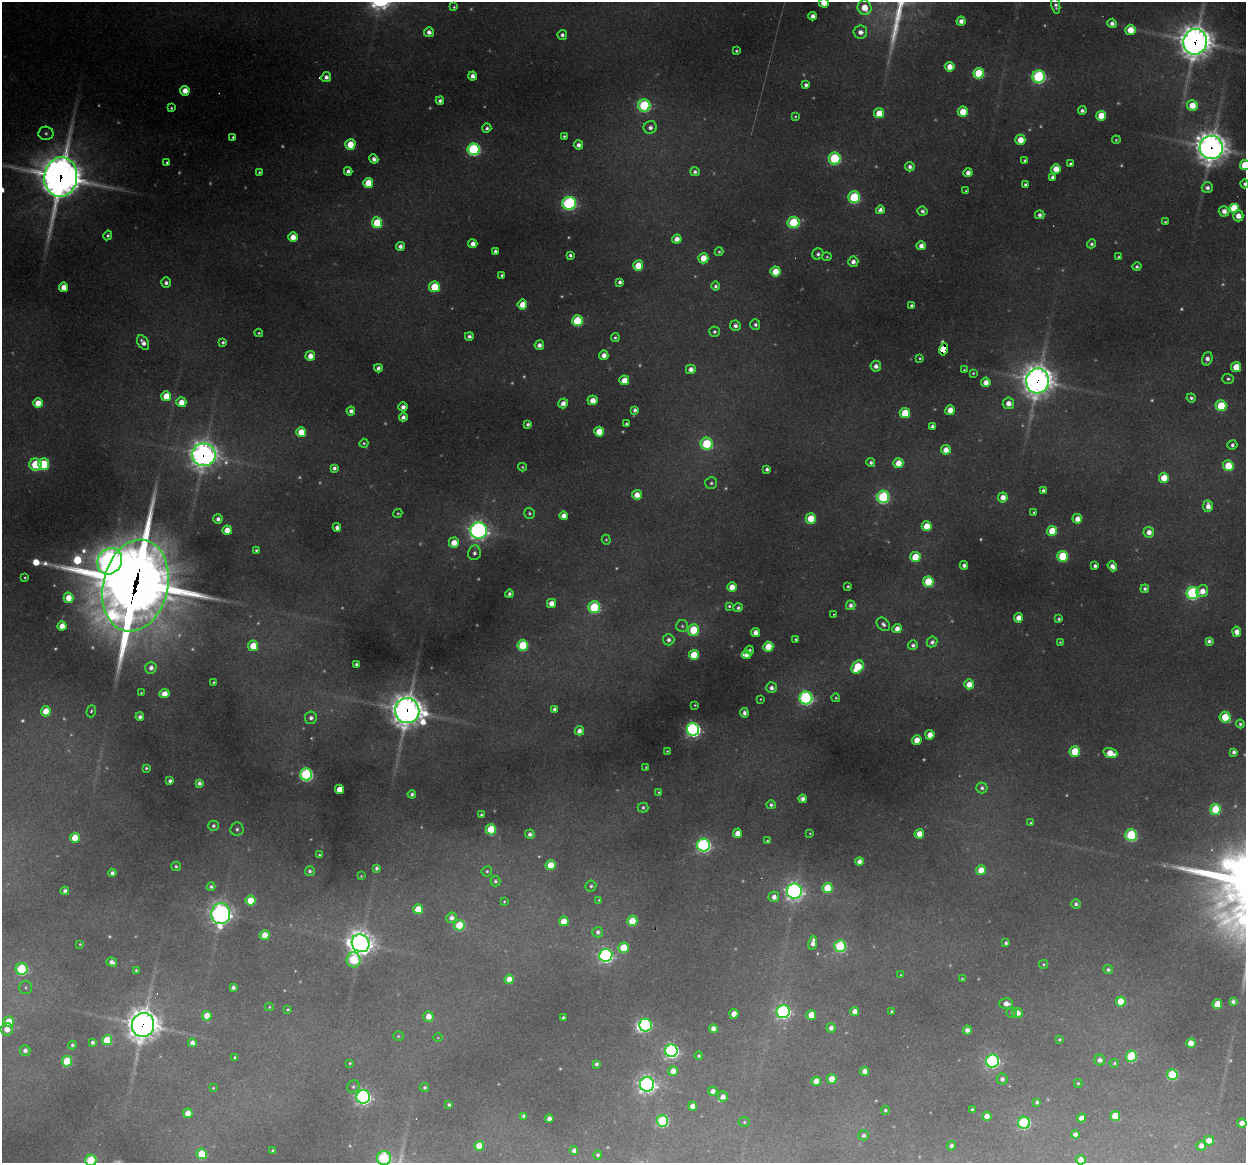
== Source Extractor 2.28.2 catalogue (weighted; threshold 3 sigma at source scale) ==
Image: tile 10 of 4 x 4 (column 2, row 3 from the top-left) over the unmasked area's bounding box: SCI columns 1245-2488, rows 1277-2437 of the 4975 x 4996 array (HDU 1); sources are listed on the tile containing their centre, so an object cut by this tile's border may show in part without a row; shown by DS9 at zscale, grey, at full resolution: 1 PNG px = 1 image px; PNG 1248 x 1165 px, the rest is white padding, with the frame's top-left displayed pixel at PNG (2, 2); every listed detection drawn as its Kron ellipse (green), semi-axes under 4 PNG px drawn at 4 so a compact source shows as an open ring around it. <1% of this frame is shown black and not used: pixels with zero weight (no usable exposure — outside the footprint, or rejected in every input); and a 3 px margin inside the footprint's outer edge (the drizzle kernel's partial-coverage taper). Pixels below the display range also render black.
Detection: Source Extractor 2.28.2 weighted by HDU 2 'WHT'; one run over the whole footprint, this tile lists its part. Background 0.342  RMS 0.014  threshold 0.0634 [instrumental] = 3 sigma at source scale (4.5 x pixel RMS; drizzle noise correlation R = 1.50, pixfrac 1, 0.05/0.05 arcsec/px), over >= 5 px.
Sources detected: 477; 63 too faint to see at this stretch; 2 inside a brighter object's white glare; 3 cosmic-ray / hot-pixel residue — neither listed nor drawn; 3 inside a brighter listed object's ellipse — not listed separately; the other 406 listed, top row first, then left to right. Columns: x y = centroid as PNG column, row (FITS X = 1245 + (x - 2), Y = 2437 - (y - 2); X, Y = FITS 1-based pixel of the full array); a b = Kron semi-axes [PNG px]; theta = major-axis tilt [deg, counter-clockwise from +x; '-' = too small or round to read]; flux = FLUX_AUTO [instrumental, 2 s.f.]
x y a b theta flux
824 3 5 5 - 28
1056 6 8 4 -80 5.4
454 7 4 4 - 2.4
864 8 7 6 - 34
813 16 4 4 - 10
961 21 4 4 - 11
1112 23 5 4 - 7.9
1130 30 5 5 - 32
429 32 5 5 - 10
860 32 7 6 - 12
562 35 5 4 - 5.9
1195 42 13 11 80 3300
736 51 3 3 - 2.5
950 67 5 5 - 21
979 73 5 5 - 110
473 76 4 4 - 11
1039 76 6 6 - 310
326 77 5 5 - 8.9
806 85 4 4 - 5.5
185 91 5 4 - 21
440 101 4 4 - 5.9
644 105 6 6 - 220
1192 105 5 5 - 34
171 108 3 3 - 2.4
1082 111 4 4 - 6.4
963 112 5 5 - 42
879 113 5 5 - 42
795 116 4 4 - 2
1101 116 5 5 - 47
650 127 7 6 - 8.9
487 128 4 4 - 4.5
46 133 7 6 - 5.3
564 136 3 3 - 2.8
233 137 3 3 - 2.7
1020 140 5 5 - 28
1116 140 4 4 - 2.2
350 144 5 5 - 48
578 145 5 4 - 8.8
1211 147 11 11 - 2600
474 149 6 6 - 270
835 158 6 6 - 200
374 159 5 4 - 8.4
1025 161 4 3 - 3.4
167 163 3 3 - 2.9
1070 164 3 3 - 3
1245 165 5 5 - 82
910 167 5 4 - 6.9
1056 169 5 5 - 25
348 171 4 4 - 7.1
259 172 4 3 - 2.3
695 172 5 4 - 5.1
968 173 4 4 - 12
61 177 20 16 83 5600
1052 177 4 4 - 7
368 183 5 5 - 46
1245 184 4 4 - 4.2
1025 185 4 4 - 5.2
1207 188 5 5 - 7.5
966 191 3 3 - 2
854 197 6 6 - 170
569 203 7 6 - 380
1234 208 5 5 - 68
880 210 4 4 - 11
922 211 5 4 - 5.1
1224 211 5 5 - 15
1040 215 5 4 - 6.2
1238 216 5 5 - 17
793 222 6 5 - 140
1165 222 3 3 - 2.6
377 223 5 5 - 91
108 235 5 4 - 3.8
293 237 5 5 - 22
677 239 4 4 - 14
473 244 4 4 - 14
1091 244 4 4 - 4.5
400 246 4 4 - 8.7
921 246 4 4 - 12
495 251 4 3 - 5
719 252 4 4 - 2.3
818 254 5 5 - 4.7
570 255 4 4 - 4.4
827 257 4 4 - 2
1119 257 4 4 - 2.6
703 258 5 5 - 36
853 262 5 5 - 9.1
638 266 5 5 - 46
1137 267 4 4 - 4.1
775 271 5 5 - 36
502 275 3 3 - 3.3
620 282 4 4 - 5.3
166 283 5 5 - 6.4
715 286 5 4 - 4.8
64 287 4 4 - 22
434 287 5 5 - 76
522 305 5 5 - 28
911 306 4 3 - 4.6
577 321 5 5 - 110
755 325 5 5 - 4.8
735 326 5 5 - 8.2
714 332 5 5 - 3.9
259 333 4 3 - 2.3
469 336 4 4 - 6.2
615 338 4 4 - 3
223 342 4 4 - 4
143 343 8 5 -56 11
539 345 5 5 - 11
943 349 6 4 78 190
604 355 4 4 - 13
310 356 5 4 - 20
920 358 3 3 - 2.2
1207 359 7 5 72 9.7
876 366 5 5 - 10
1236 367 5 5 - 44
378 368 4 4 - 7
691 369 5 4 - 12
964 370 4 3 - 1.9
973 373 4 4 - 2.2
1228 379 6 5 - 3.9
624 380 5 5 - 29
1037 381 12 11 - 2900
986 382 5 4 - 17
166 396 5 5 - 38
1191 398 5 4 - 4.7
593 400 5 4 - 21
181 402 5 5 - 23
38 403 5 4 - 34
563 403 5 4 - 13
1008 403 5 5 - 16
1221 406 5 5 - 91
403 407 4 4 - 11
635 410 4 4 - 6.8
950 410 5 4 - 22
351 411 4 4 - 8.6
905 413 5 5 - 64
403 417 4 4 - 7.4
528 424 4 4 - 5.1
626 424 4 3 - 3.4
932 426 4 4 - 6.3
301 432 5 5 - 33
599 432 5 5 - 36
364 443 5 4 - 2.9
707 444 6 6 - 150
1232 445 5 5 - 5.2
946 450 5 5 - 19
204 455 12 11 - 1500
871 462 4 4 - 4.9
898 463 5 5 - 28
35 464 6 6 - 93
43 464 5 5 - 100
1228 466 5 5 - 53
522 467 4 3 - 2.1
334 468 4 4 - 5.7
767 469 4 4 - 5.3
1164 478 5 5 - 41
711 483 6 6 - 3.7
1043 490 4 3 - 5.2
637 495 5 5 - 21
883 497 6 6 - 250
1003 497 5 5 - 16
1208 506 6 4 -86 15
1034 512 3 3 - 2.1
398 513 5 4 - 2.1
529 513 5 5 - 3.3
564 516 4 4 - 13
811 518 5 5 - 55
218 519 5 4 - 7.3
1077 519 5 5 - 15
927 526 5 5 - 37
337 527 4 4 - 8.7
227 530 4 4 - 27
479 530 8 8 - 810
1052 531 5 5 - 52
1149 532 5 5 - 14
606 540 5 4 - 2.2
454 543 5 5 - 26
256 550 3 3 - 3.1
474 553 7 6 - 6.3
1063 556 5 5 - 110
915 557 5 5 - 59
110 561 14 12 57 1300
964 565 4 4 - 7
1095 566 4 4 - 5.2
1112 566 5 4 - 11
25 577 3 2 - 1.7
928 582 5 5 - 79
135 586 47 32 76 23000
848 586 3 3 - 2.5
732 587 5 4 - 22
1145 589 4 4 - 4.3
1202 591 6 5 - 20
1192 593 6 6 - 310
509 594 4 4 - 5.1
68 598 5 5 - 26
551 604 5 4 - 21
851 605 5 4 - 9
729 606 4 3 - 2.7
594 607 6 6 - 170
738 608 4 4 - 4.6
833 614 3 2 - 1.1
1019 618 5 4 - 18
1059 619 4 4 - 3.6
883 624 7 5 -44 5.6
62 626 4 4 - 21
682 626 6 6 - 3.8
897 629 5 4 - 16
693 630 6 5 - 76
755 632 4 4 - 13
1237 632 5 4 - 14
796 639 3 3 - 2.6
669 640 5 5 - 6.9
1209 641 4 4 - 6.5
932 642 6 5 - 6.1
1060 642 3 3 - 1.7
523 645 5 5 - 110
913 645 5 4 - 6
253 646 5 5 - 41
768 647 5 5 - 48
750 650 4 3 - 3.2
694 655 5 5 - 66
747 655 5 4 - 13
356 664 4 3 - 4.8
858 667 7 5 52 91
151 668 6 5 - 10
214 682 3 3 - 2
969 684 5 5 - 23
771 688 5 5 - 7.7
141 693 3 3 - 1.7
164 694 5 4 - 21
806 698 6 6 - 400
836 698 4 4 - 2.1
761 699 3 2 - 1.4
695 705 3 3 - 1.8
554 709 4 4 - 5
46 711 5 5 - 35
91 711 6 4 73 4.1
407 711 12 12 - 3200
744 713 4 4 - 7.8
140 717 4 4 - 7.9
1225 717 5 5 - 60
311 718 6 6 - 7.3
1240 724 4 4 - 3.4
693 729 6 6 - 530
579 731 4 4 - 11
930 735 5 4 - 20
917 740 5 4 - 26
667 751 3 3 - 1.4
1075 751 5 5 - 61
1234 752 4 4 - 6.7
1110 753 7 5 -17 34
646 767 3 3 - 1.4
146 768 3 3 - 2.6
306 774 6 6 - 310
170 781 4 4 - 5.8
199 783 4 4 - 7.5
982 788 5 5 - 4.9
339 789 5 4 - 36
659 792 4 4 - 2.3
412 794 4 4 - 4.3
803 799 4 4 - 10
771 805 5 4 - 4.3
643 808 5 5 - 4
1215 809 5 5 - 95
481 815 4 3 - 3.1
1031 823 4 3 - 2.3
213 826 5 5 - 4.7
237 829 7 6 - 5.2
491 829 5 5 - 85
737 833 4 4 - 20
810 833 3 3 - 1.4
530 834 5 4 - 7.4
919 834 4 4 - 24
1131 835 6 6 - 190
75 838 5 5 - 41
767 841 4 3 - 2.8
704 845 6 6 - 430
319 855 3 3 - 1.7
859 862 4 4 - 12
551 865 5 5 - 38
176 866 4 4 - 2.8
376 868 4 3 - 4.8
981 870 5 5 - 27
310 871 5 4 - 4
487 871 5 5 - 2.9
112 873 4 4 - 6.5
361 876 3 3 - 1.4
495 881 5 5 - 4.1
591 886 6 5 - 3.7
211 887 4 4 - 4.1
827 888 5 5 - 58
65 891 4 4 - 7.5
794 891 7 7 - 820
774 897 5 5 - 12
251 900 5 5 - 53
599 900 4 4 - 1.8
504 901 3 3 - 1.7
1076 904 5 5 - 4.9
418 909 5 5 - 45
221 914 10 9 - 870
451 918 5 5 - 8.9
564 921 5 5 - 29
632 921 5 5 - 64
459 925 5 5 - 88
598 932 5 5 - 6.8
265 935 5 5 - 36
361 943 9 8 - 1600
813 943 7 4 82 11
1006 943 4 4 - 4
80 944 3 3 - 1.7
840 946 6 6 - 170
623 948 5 5 - 50
606 955 6 6 - 510
353 960 7 7 - 130
112 962 5 4 - 9.3
1043 964 4 4 - 2
22 969 6 6 - 160
136 970 3 3 - 1.9
1108 970 5 4 - 4.1
901 975 3 3 - 1.3
509 979 4 4 - 22
962 979 3 3 - 1.7
233 987 4 4 - 6.2
25 988 6 6 - 3.3
1121 1001 5 5 - 55
1233 1001 4 4 - 5.9
1006 1004 7 5 0 11
1217 1004 5 5 - 45
269 1007 4 4 - 1.8
288 1009 3 3 - 2.5
855 1011 4 4 - 13
892 1011 3 3 - 2.3
783 1012 6 6 - 490
1012 1013 5 5 - 3
1017 1013 5 5 - 12
734 1014 5 4 - 20
811 1015 5 5 - 31
207 1016 5 4 - 27
428 1016 5 5 - 18
563 1018 3 3 - 3.4
9 1021 5 5 - 35
143 1025 12 11 - 2600
645 1025 6 6 - 300
831 1028 5 4 - 9.5
7 1029 6 6 - 18
713 1029 4 4 - 12
967 1030 4 4 - 10
398 1036 5 4 - 2.3
438 1038 5 3 - 1.4
1059 1039 3 3 - 2
107 1040 5 5 - 72
92 1042 4 4 - 5
192 1043 4 4 - 10
1191 1043 4 4 - 30
72 1045 4 4 - 3.5
25 1050 5 5 - 8
671 1051 6 6 - 560
699 1056 4 4 - 2.8
1131 1056 6 5 - 130
235 1058 4 3 - 4.3
1100 1060 5 5 - 9.1
67 1061 5 5 - 88
992 1061 6 6 - 380
350 1063 3 3 - 1.9
1114 1063 5 4 - 3.3
596 1064 4 4 - 4.7
673 1071 5 4 - 22
865 1071 4 4 - 13
1172 1075 5 5 - 120
832 1079 5 5 - 26
1002 1079 5 5 - 6.6
816 1081 5 4 - 25
1078 1083 4 4 - 2
647 1084 7 7 - 810
353 1087 6 6 - 3.7
425 1087 4 4 - 3.6
213 1088 4 4 - 1.8
713 1091 4 4 - 10
363 1097 6 6 - 520
723 1097 5 5 - 10
1037 1102 4 4 - 4.7
449 1105 3 3 - 3.5
693 1106 4 4 - 14
972 1109 4 3 - 4.1
885 1110 4 4 - 2.9
188 1113 5 4 - 22
524 1116 4 4 - 6.5
987 1116 4 4 - 15
1115 1116 5 5 - 44
1081 1118 4 4 - 13
549 1119 4 4 - 10
662 1121 6 6 - 160
744 1122 5 5 - 2.6
1024 1123 6 6 - 200
1242 1123 4 4 - 14
864 1135 5 5 - 5.2
1075 1135 4 4 - 8.6
1209 1141 5 4 - 16
479 1146 5 5 - 35
951 1146 5 4 - 5.4
1201 1146 5 5 - 11
273 1151 3 3 - 3
574 1151 4 4 - 8.4
202 1154 5 5 - 64
598 1155 4 4 - 3.5
384 1158 7 7 - 230
91 1160 5 5 - 110
1081 1160 5 5 - 16
Overlapping masked pixels (flux is a lower limit): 9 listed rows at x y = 1195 42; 1211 147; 61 177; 943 349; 1037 381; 204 455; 135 586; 407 711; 143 1025
Isophote crosses this tile's border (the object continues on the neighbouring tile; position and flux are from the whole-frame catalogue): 7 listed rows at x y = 824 3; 864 8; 1245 165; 1245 184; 384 1158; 91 1160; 1081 1160